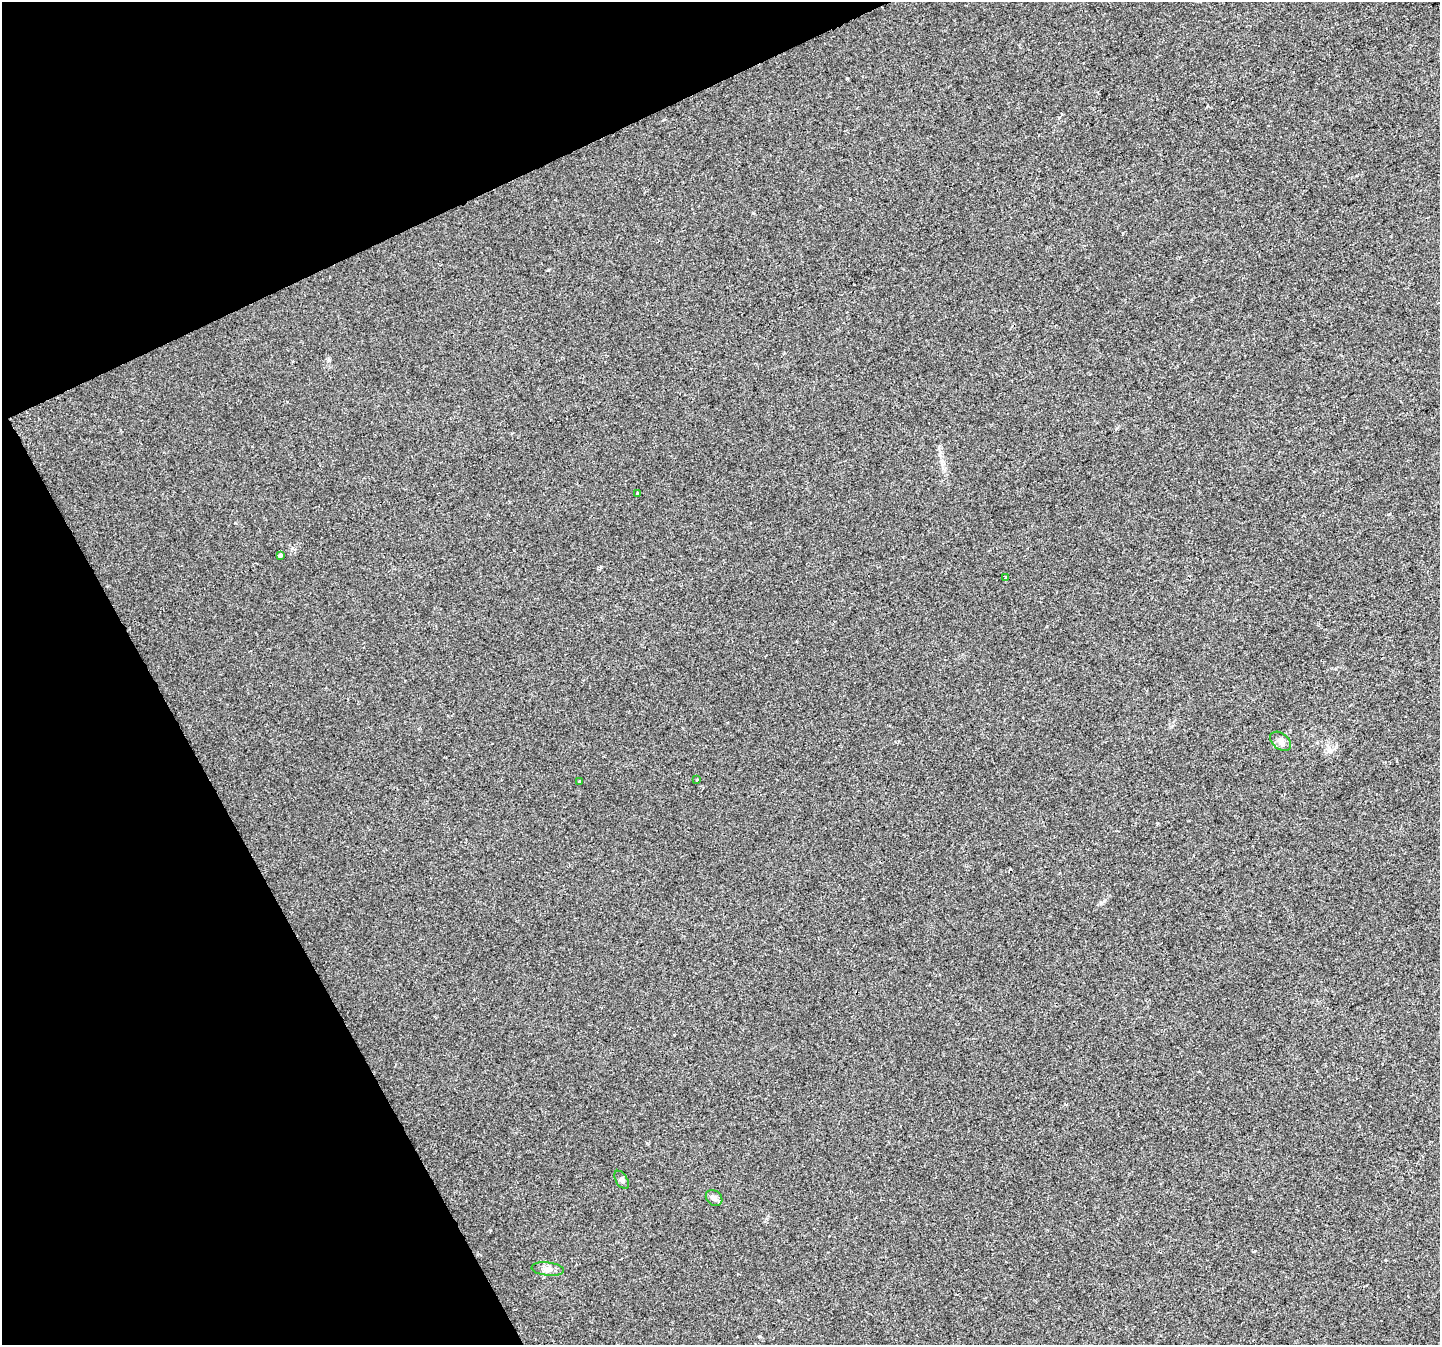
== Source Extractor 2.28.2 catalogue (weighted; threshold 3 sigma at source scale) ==
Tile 5 of 4 x 4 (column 1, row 2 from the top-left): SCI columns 1-1438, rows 2787-4129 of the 5753 x 5632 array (HDU 1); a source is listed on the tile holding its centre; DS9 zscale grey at full resolution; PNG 1442 x 1347 px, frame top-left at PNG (2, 2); each listed source drawn as its Kron ellipse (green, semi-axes under 4 px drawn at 4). Shown black and unused: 22% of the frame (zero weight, under 2 of 3 exposures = <1% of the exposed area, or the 3 px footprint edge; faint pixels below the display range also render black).
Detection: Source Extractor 2.28.2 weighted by HDU 2 'WHT'; one run over the whole footprint, this tile lists its part. Background 0.0138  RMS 0.0048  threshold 0.0217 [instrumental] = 3 sigma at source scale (4.5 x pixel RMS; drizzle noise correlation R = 1.50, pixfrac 1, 0.0396/0.0396 arcsec/px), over >= 5 px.
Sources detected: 9; all 9 listed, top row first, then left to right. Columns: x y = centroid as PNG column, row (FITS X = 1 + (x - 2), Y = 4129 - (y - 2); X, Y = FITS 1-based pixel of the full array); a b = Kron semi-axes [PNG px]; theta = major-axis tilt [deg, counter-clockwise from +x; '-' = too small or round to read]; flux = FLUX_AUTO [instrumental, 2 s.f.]
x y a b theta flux
638 494 3 3 - 1.3
280 556 4 3 - 2.6
1006 577 4 3 - 0.43
1281 741 12 8 -39 2.3
697 779 3 3 - 0.83
579 781 3 2 - 0.42
622 1180 10 5 -58 1.2
714 1198 9 7 -41 1.9
548 1269 16 6 -6 2.7